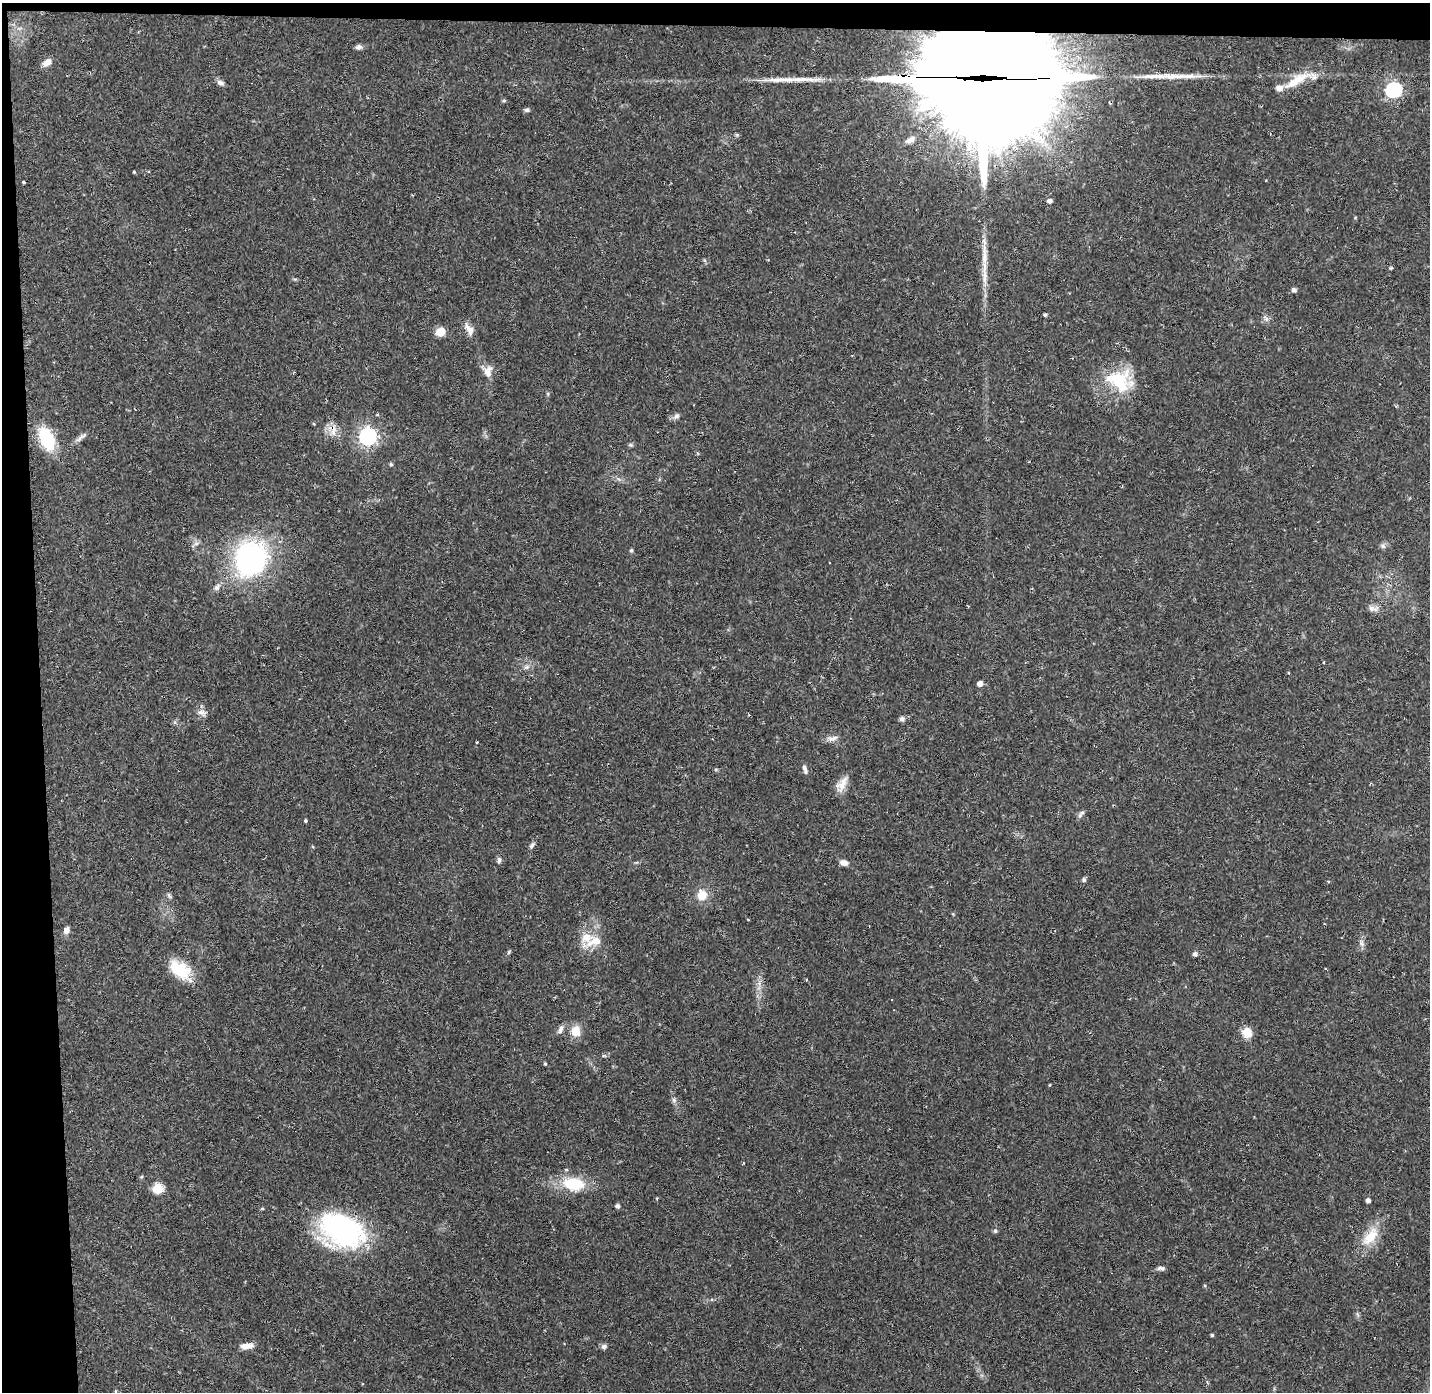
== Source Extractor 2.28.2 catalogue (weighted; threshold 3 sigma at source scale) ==
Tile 1 of 3 x 3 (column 1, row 1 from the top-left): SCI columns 1-1428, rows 2822-4211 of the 4285 x 4255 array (HDU 1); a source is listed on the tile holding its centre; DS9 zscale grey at full resolution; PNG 1432 x 1394 px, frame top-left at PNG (2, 3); no overlay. Shown black and unused: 4% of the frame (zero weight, under 2 of 3 exposures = <1% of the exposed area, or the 3 px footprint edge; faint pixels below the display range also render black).
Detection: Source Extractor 2.28.2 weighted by HDU 2 'WHT'; one run over the whole footprint, this tile lists its part. Background 0.0807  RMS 0.0053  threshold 0.0238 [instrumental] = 3 sigma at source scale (4.5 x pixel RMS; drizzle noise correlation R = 1.50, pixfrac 1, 0.05/0.05 arcsec/px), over >= 5 px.
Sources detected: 91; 3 cosmic-ray / hot-pixel residue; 2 long thin detections or spike segments (spike, bleed or trail) — not listed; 3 inside a brighter listed object's ellipse — not listed separately; the other 83 listed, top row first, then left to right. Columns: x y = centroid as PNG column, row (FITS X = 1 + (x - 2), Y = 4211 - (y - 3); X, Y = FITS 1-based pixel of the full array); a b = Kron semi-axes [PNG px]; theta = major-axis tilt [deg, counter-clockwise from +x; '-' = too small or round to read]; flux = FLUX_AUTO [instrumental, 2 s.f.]
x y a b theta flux
359 47 8 6 14 1.8
47 62 11 7 33 3.5
1189 76 41 6 1 8.8
979 78 67 39 -6 15000
800 79 36 7 2 9
1297 80 40 12 32 13
220 83 10 6 -22 1.8
1394 90 7 6 - 130
504 101 6 4 0 0.65
527 110 6 5 - 1.3
737 135 6 4 -45 0.69
910 140 15 8 31 4.5
134 172 3 3 - 0.66
24 182 3 3 - 0.93
1049 201 5 4 - 1.7
984 254 52 7 -88 10
1391 268 5 4 - 0.54
1294 290 7 5 -19 1.2
1045 315 4 4 - 0.87
1266 318 9 5 -45 1.6
469 329 18 8 -59 4
441 332 6 5 - 18
488 371 16 11 77 4.7
1119 380 36 26 -19 28
676 416 9 6 32 1.7
314 424 5 3 - 0.5
332 428 17 8 -20 4.7
368 436 7 7 - 210
47 439 23 13 -66 30
79 439 13 5 44 2.2
630 445 6 4 17 0.81
391 464 5 4 - 0.69
196 544 7 4 1 1.2
1383 546 7 6 - 1.3
631 550 5 5 - 0.86
251 559 39 33 66 100
217 587 11 7 55 2.1
1373 608 16 7 -4 2.8
526 667 8 6 20 1.6
980 683 5 5 - 3.3
202 713 13 8 -16 2.7
902 719 7 6 - 1.6
832 738 16 7 9 2.9
805 769 12 5 -76 1.7
716 770 6 4 1 0.62
842 784 22 10 59 5.3
1082 813 11 5 25 1.3
305 821 3 3 - 1.8
532 845 10 6 57 1.4
499 860 8 5 -90 1.3
844 863 9 6 -15 3
1084 880 6 5 - 1.1
702 895 13 12 - 7.2
169 896 9 4 -54 1
748 920 3 2 - 0.48
66 930 8 6 70 2.8
595 941 31 10 18 8.2
1362 943 12 4 -85 1.8
509 952 6 4 61 0.72
1195 954 7 6 - 1.3
180 970 29 16 -37 17
891 1000 3 3 - 1.6
561 1029 12 6 69 2
576 1031 12 11 - 7.1
1247 1032 10 9 - 8.1
545 1064 4 3 - 0.63
1049 1085 4 3 - 0.38
674 1100 7 6 - 1.3
141 1177 5 4 - 0.67
573 1184 22 13 -8 22
158 1189 6 6 - 33
657 1198 4 3 - 0.52
1368 1200 4 4 - 1.9
617 1206 5 5 - 1.5
262 1208 5 4 - 0.58
342 1230 49 33 -25 93
995 1231 7 5 -90 0.95
1371 1236 28 14 52 13
1161 1268 11 5 -5 1.5
1212 1335 4 4 - 0.74
247 1346 17 7 5 4.1
604 1347 8 6 0 1.5
115 1391 5 3 - 0.49
Overlapping masked pixels (flux is a lower limit): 2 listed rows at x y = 979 78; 332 428